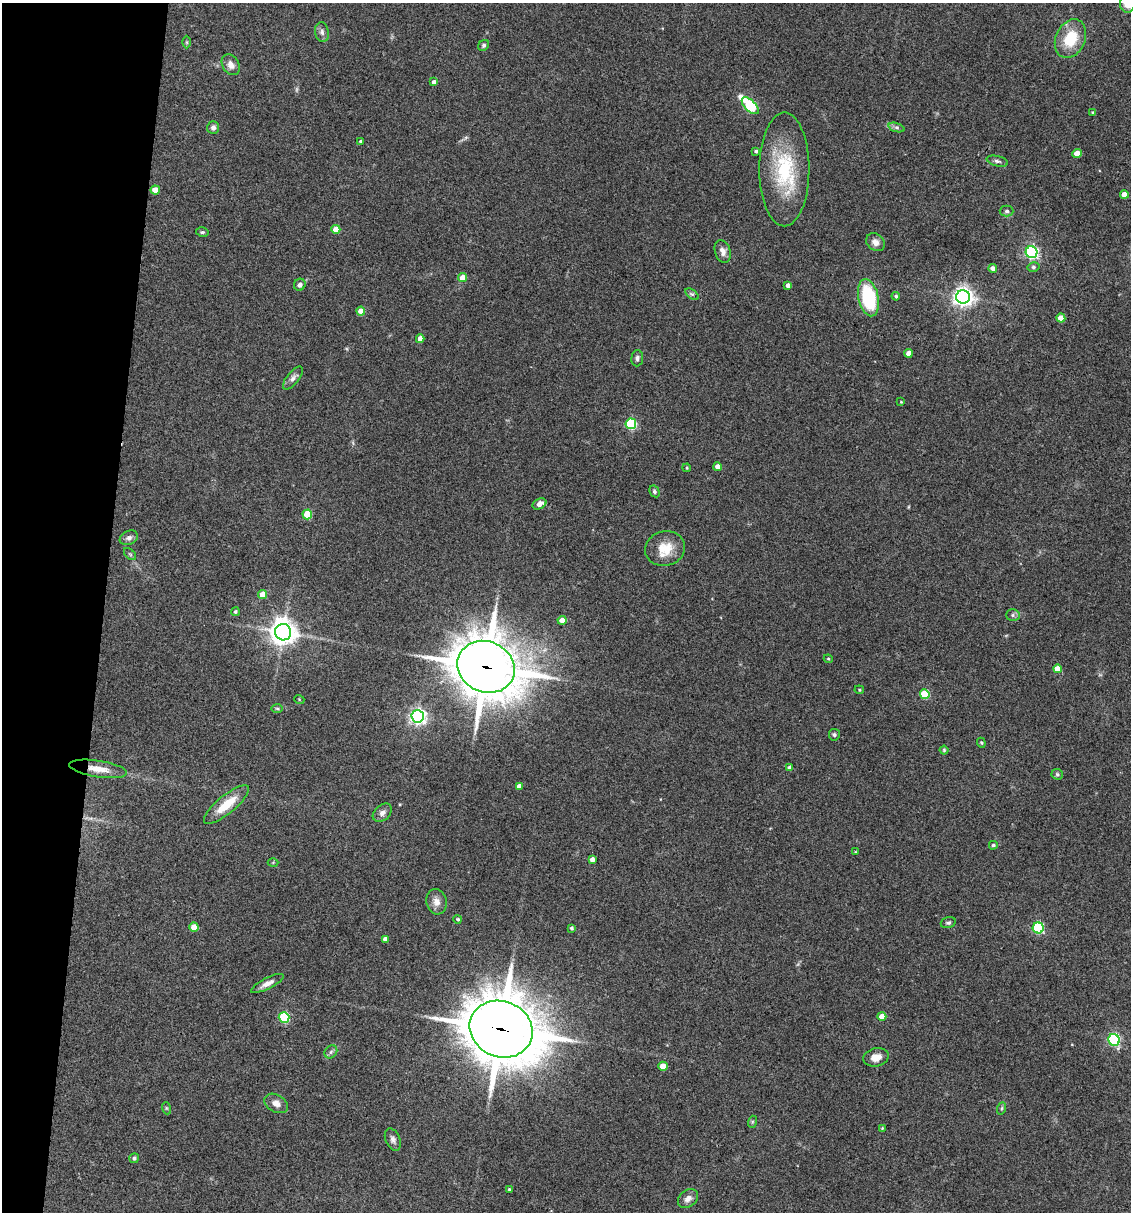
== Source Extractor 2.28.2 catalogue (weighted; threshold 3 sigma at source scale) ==
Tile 9 of 4 x 4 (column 1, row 3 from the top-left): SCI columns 234-1362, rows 1213-2422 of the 4864 x 4846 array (HDU 1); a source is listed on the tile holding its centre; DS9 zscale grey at full resolution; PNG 1133 x 1214 px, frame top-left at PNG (2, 3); each listed source drawn as its Kron ellipse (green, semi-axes under 4 px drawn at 4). Shown black and unused: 9% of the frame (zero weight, under 3 of 4 exposures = <1% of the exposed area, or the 3 px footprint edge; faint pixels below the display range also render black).
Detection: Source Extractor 2.28.2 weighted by HDU 2 'WHT'; one run over the whole footprint, this tile lists its part. Background 0.127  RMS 0.0075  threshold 0.0338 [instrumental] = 3 sigma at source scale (4.5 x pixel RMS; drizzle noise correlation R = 1.50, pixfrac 1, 0.05/0.05 arcsec/px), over >= 5 px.
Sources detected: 100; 1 too faint to see at this stretch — neither listed nor drawn; the other 99 listed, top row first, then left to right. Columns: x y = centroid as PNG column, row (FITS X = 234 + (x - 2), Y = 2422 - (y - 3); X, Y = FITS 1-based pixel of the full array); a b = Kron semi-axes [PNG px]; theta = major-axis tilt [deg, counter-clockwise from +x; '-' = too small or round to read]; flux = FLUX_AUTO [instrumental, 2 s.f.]
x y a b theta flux
1128 3 10 7 89 14
322 32 10 7 -79 3
1070 39 20 14 66 25
187 42 6 4 -90 0.9
484 45 6 5 - 1.6
231 65 11 8 -60 5.2
434 82 4 4 - 2.8
750 106 11 5 -45 64
1093 112 4 3 - 1.1
896 127 8 4 -19 1.6
213 128 6 6 - 2.7
361 141 3 3 - 1.7
756 151 3 3 - 1.3
1077 154 4 4 - 9.7
997 161 11 5 -13 2.2
784 169 57 25 90 57
155 190 4 4 - 9.1
1124 195 4 4 - 7.6
1007 211 7 5 -1 1.6
336 229 4 4 - 10
202 232 6 4 -12 1.2
875 242 10 8 -39 4
723 251 11 8 -73 4.6
1032 252 6 6 - 140
1033 267 6 5 - 1.3
993 269 4 4 - 5.6
462 278 4 4 - 9
300 285 6 5 - 2.2
788 285 4 4 - 3.2
692 294 8 4 -35 1.4
896 296 4 4 - 1.2
963 297 7 6 - 410
868 298 19 10 -77 54
361 311 4 4 - 9.1
1061 318 4 4 - 11
420 339 4 4 - 6.8
908 353 4 4 - 5
637 358 8 6 85 2
293 378 14 6 51 3.3
901 402 3 3 - 0.56
631 424 5 5 - 79
718 467 4 4 - 6.6
687 468 4 3 - 0.66
654 491 6 4 -61 1.5
539 504 7 5 27 4.4
307 514 5 4 - 23
129 538 9 7 23 2.9
665 549 20 17 16 15
130 554 7 4 -45 1.2
262 594 4 4 - 8.3
235 612 4 4 - 1.2
1013 615 7 6 - 1.7
562 620 4 4 - 7
283 632 8 8 - 790
828 659 4 4 - 0.82
486 667 29 25 -25 3000
1057 669 4 4 - 8.5
859 690 5 4 - 0.79
925 694 5 5 - 31
299 699 5 3 - 0.57
277 708 6 4 -1 0.98
418 716 6 6 - 260
834 735 6 5 - 1.4
981 743 5 4 - 0.87
944 750 4 4 - 0.88
790 768 4 4 - 3.6
98 769 29 8 -9 11
1057 774 6 5 - 1.3
519 786 4 4 - 3.5
226 805 28 9 40 17
382 813 11 7 42 3.5
993 845 4 4 - 1.2
855 852 4 2 - 0.55
592 859 4 4 - 3.6
273 862 5 3 - 0.68
436 902 13 10 -77 5.4
458 919 4 4 - 1.4
948 923 8 5 16 1.6
194 927 5 4 - 11
572 928 4 3 - 1.4
1038 928 5 5 - 87
385 939 4 4 - 3.3
267 983 18 5 27 4.5
882 1016 4 4 - 9.7
284 1017 5 5 - 52
501 1029 32 28 -22 4100
1114 1040 6 5 - 100
331 1052 7 5 46 1.8
876 1057 13 9 14 6.6
663 1066 4 4 - 12
276 1103 12 8 -29 5.2
166 1108 6 4 -71 0.95
1002 1108 6 4 71 1.1
752 1122 6 4 72 0.99
882 1128 4 3 - 0.64
393 1139 12 7 -66 2.9
134 1158 5 4 - 1.8
510 1190 4 3 - 1.3
688 1199 11 8 39 4.2
Overlapping masked pixels (flux is a lower limit): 3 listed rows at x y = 486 667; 98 769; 501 1029
Isophote crosses this tile's border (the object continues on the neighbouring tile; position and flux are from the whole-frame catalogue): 1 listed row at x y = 1128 3